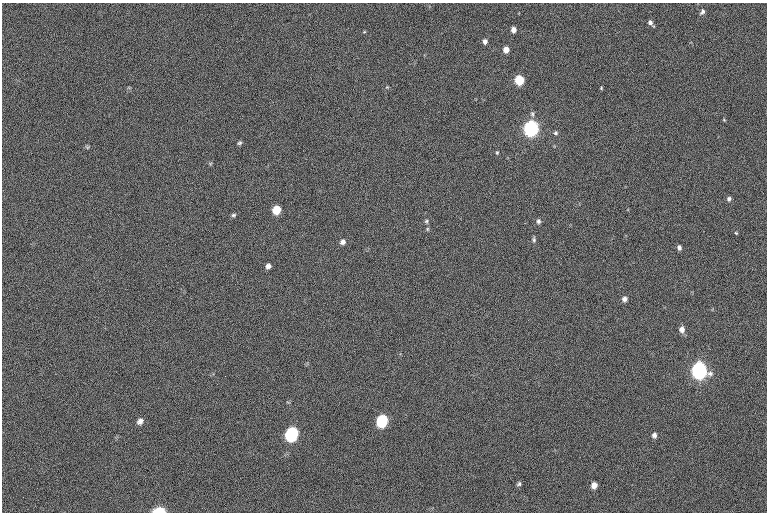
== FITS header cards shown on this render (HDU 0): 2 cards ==
NAXIS1  =                 765  / length of data axis 1
NAXIS2  =                 510  / length of data axis 2

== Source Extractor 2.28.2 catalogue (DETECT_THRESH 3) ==
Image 765 x 510 px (HDU 0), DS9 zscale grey, 1 PNG px = 1 image px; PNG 769 x 514 px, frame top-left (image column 1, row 510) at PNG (2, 3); no overlay
Background -29.1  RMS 14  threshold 42.6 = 3 sigma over >= 5 px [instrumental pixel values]
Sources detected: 36; all 36 listed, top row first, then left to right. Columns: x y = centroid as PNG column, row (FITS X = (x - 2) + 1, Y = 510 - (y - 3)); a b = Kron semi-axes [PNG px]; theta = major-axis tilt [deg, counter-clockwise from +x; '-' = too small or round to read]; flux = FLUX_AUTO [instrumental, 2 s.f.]
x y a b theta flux
702 12 8 5 59 2600
650 23 8 5 -54 3600
513 30 5 4 - 5200
364 32 5 3 - 860
485 41 5 4 - 3300
506 49 5 5 - 7900
519 80 6 5 - 52000
387 87 4 4 - 830
601 88 4 4 - 970
532 114 8 5 -75 2000
724 120 5 3 - 710
531 128 7 6 - 400000
555 133 5 5 - 1600
239 143 6 4 31 1600
497 153 4 4 - 1000
729 199 5 4 - 2200
276 210 6 6 - 24000
233 215 6 4 16 1600
426 221 6 6 - 1600
538 221 7 5 77 2400
427 229 6 4 -90 1200
736 233 5 3 - 860
534 239 7 4 -85 1700
343 242 6 6 - 3600
679 247 5 4 - 2500
268 266 6 5 - 3600
624 299 6 5 - 3800
682 329 7 6 - 5300
699 370 8 7 - 460000
140 421 8 7 - 4100
382 421 8 7 - 96000
292 434 8 7 - 170000
654 435 6 5 - 3100
519 484 6 5 - 1800
594 485 6 6 - 6200
159 511 8 4 0 44000
At the frame edge (FLAGS 8, measured only in part): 1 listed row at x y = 159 511